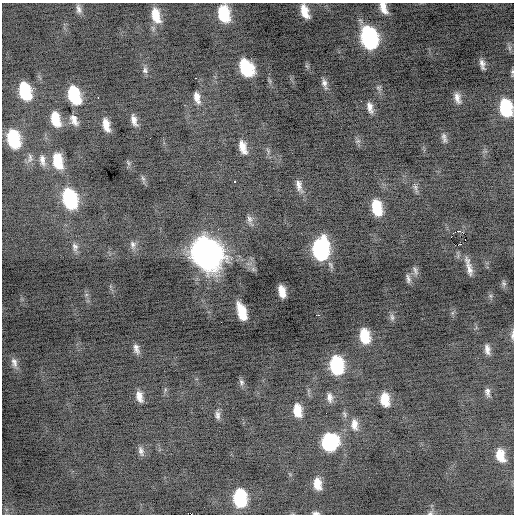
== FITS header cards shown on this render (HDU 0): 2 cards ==
NAXIS1  =                  512 / Axis length
NAXIS2  =                  512 / Axis length

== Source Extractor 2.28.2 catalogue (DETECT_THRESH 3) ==
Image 512 x 512 px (HDU 0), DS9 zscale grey, 1 PNG px = 1 image px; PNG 516 x 516 px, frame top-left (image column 1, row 512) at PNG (2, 3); no overlay
Background -0.478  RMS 0.83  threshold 2.48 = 3 sigma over >= 5 px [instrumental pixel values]
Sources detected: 79; all 79 listed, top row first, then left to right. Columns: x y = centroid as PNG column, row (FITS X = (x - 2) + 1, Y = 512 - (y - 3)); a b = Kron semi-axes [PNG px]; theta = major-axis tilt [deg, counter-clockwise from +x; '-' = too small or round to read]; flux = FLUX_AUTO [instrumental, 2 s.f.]
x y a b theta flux
383 8 15 8 -68 610
79 9 12 7 -77 260
305 11 13 6 -71 780
224 14 15 10 -78 1800
156 15 19 10 -75 1100
369 38 16 11 -74 9500
509 48 9 4 -82 150
482 64 11 5 -76 270
246 68 15 10 -60 2700
145 70 9 8 - 210
512 72 8 3 90 100
195 78 2 2 - 220
324 83 13 6 -73 250
378 88 8 6 44 130
25 91 14 9 -74 2900
74 95 15 9 -72 3500
98 97 3 2 - 140
197 97 14 7 -76 430
457 98 13 7 -78 350
361 101 2 2 - 110
370 107 14 7 -75 350
506 108 14 9 -79 3500
55 119 14 7 -75 1300
74 120 12 6 -65 420
134 120 13 6 -72 380
106 125 13 6 -76 670
444 136 10 8 -81 210
150 138 2 2 - 27
13 139 14 9 -75 3400
243 147 15 7 -71 610
30 158 13 6 89 220
42 160 14 7 -78 300
57 161 18 10 -78 1400
128 163 7 4 -71 97
143 178 7 5 -57 120
234 181 3 3 - 700
299 186 17 7 -76 360
415 188 13 5 -72 190
69 199 17 10 -73 5200
377 208 14 8 -78 2000
249 219 12 7 -78 250
460 231 3 2 - 1500
451 237 2 2 - 1300
465 239 2 2 - 18
133 244 11 8 -85 250
459 245 5 2 - 1000
75 247 12 8 -80 270
320 249 16 11 90 8000
206 253 18 14 -69 58000
469 268 19 7 -76 450
415 271 14 6 -68 180
408 279 13 5 -82 200
504 283 8 7 - 140
282 291 11 6 -77 640
242 312 15 7 -72 1400
317 315 4 2 - 490
392 317 10 6 -82 170
512 335 12 4 85 150
365 336 14 9 -79 1700
136 349 12 6 -74 280
487 349 11 5 -81 290
14 363 15 8 -77 340
336 365 14 10 -82 4700
241 382 10 6 -63 160
487 392 11 6 -77 210
139 396 13 7 -75 460
330 397 13 7 -84 310
385 399 12 7 -81 1100
297 410 12 7 -82 900
344 414 10 5 -78 140
218 415 11 6 -83 220
354 424 15 9 -83 480
329 442 14 13 - 4400
141 451 13 6 -76 240
500 455 14 8 -74 890
317 484 13 8 -79 720
240 498 13 9 -85 4100
316 513 8 4 -2 140
430 513 7 5 21 120
At the frame edge (FLAGS 8, measured only in part): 6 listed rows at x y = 383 8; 512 72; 506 108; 512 335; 316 513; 430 513